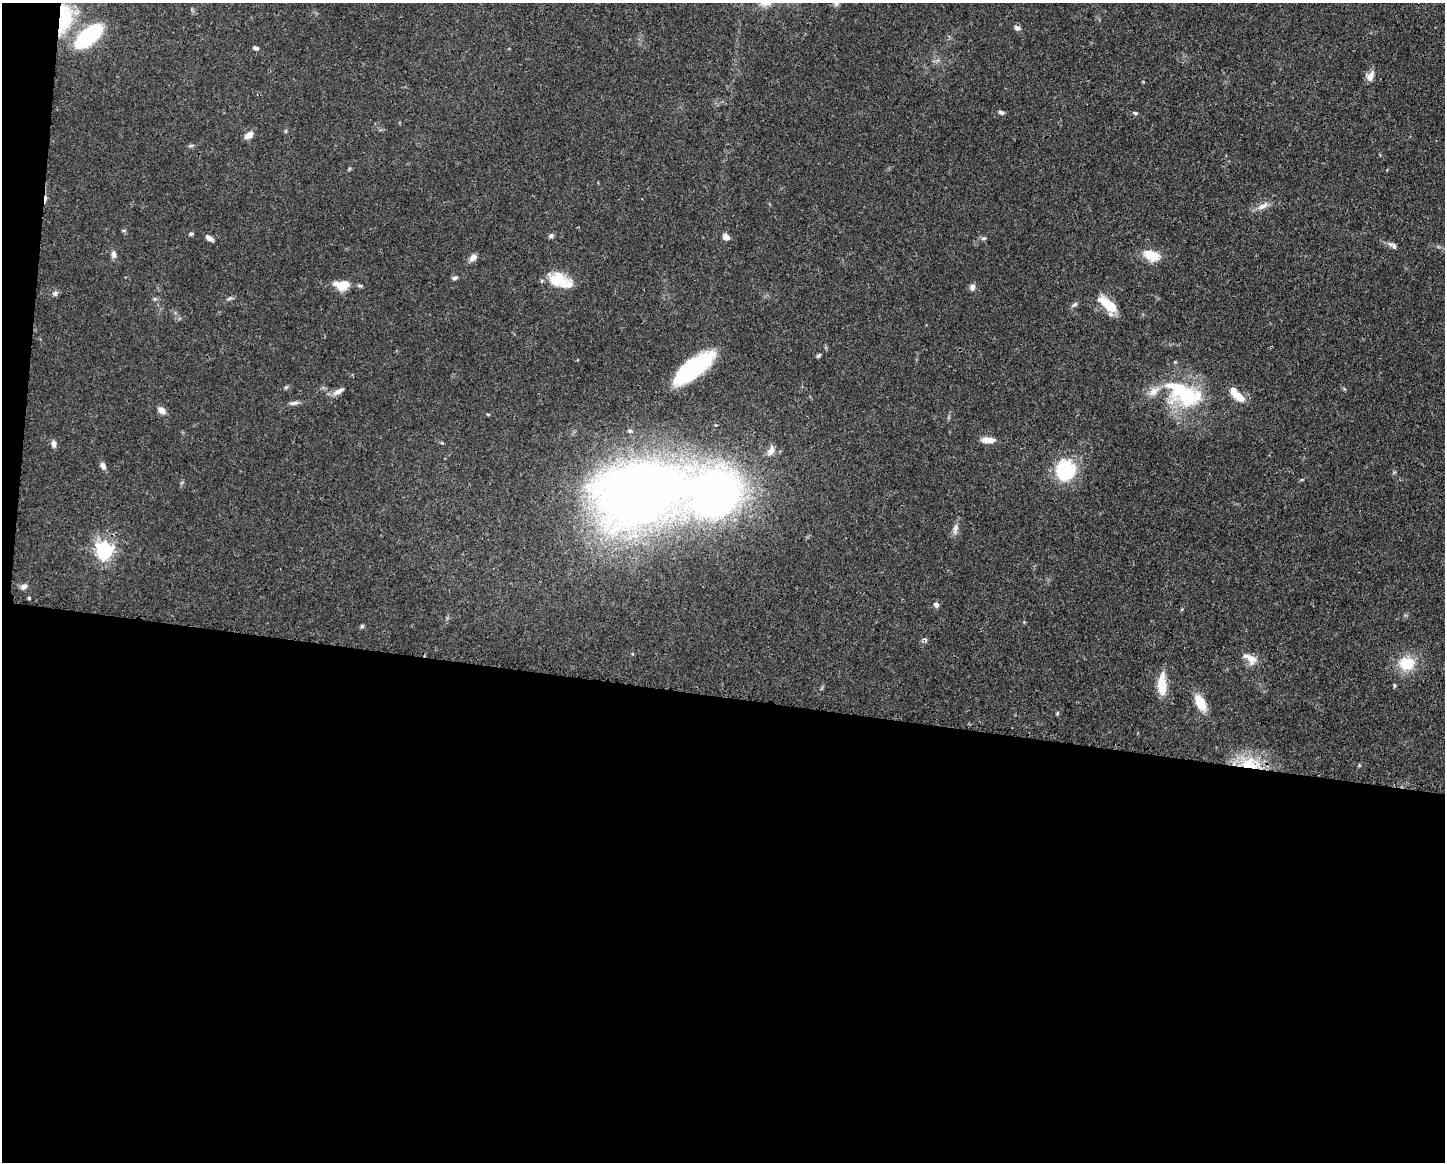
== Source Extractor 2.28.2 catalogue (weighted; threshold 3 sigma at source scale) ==
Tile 10 of 3 x 4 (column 1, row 4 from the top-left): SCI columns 115-1557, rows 7-1166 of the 4667 x 4651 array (HDU 1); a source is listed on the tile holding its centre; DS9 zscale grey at full resolution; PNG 1447 x 1164 px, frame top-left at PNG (2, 3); no overlay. Shown black and unused: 41% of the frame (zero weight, under 3 of 4 exposures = <1% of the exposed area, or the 3 px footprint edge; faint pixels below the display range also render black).
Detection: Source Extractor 2.28.2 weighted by HDU 2 'WHT'; one run over the whole footprint, this tile lists its part. Background 0.0413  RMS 0.0027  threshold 0.0123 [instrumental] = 3 sigma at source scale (4.5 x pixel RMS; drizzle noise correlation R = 1.50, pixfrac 1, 0.05/0.05 arcsec/px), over >= 5 px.
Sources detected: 65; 2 cosmic-ray / hot-pixel residue — not listed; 5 inside a brighter listed object's ellipse — not listed separately; the other 58 listed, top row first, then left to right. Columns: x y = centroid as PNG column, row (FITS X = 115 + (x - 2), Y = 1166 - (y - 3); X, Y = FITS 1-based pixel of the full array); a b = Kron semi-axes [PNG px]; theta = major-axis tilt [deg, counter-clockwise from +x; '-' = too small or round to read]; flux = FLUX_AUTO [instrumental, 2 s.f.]
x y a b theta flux
836 3 7 7 - 0.69
64 18 42 18 81 14
1017 28 7 6 - 0.96
88 36 24 11 39 31
256 48 7 5 -26 0.68
1370 76 15 8 68 1.8
1001 112 7 5 -16 0.63
1135 113 5 5 - 0.4
249 135 10 7 33 1.9
191 145 7 4 1 0.43
1262 206 18 7 24 1.9
191 234 5 4 - 0.48
551 236 7 5 53 0.59
726 237 7 6 - 1.7
209 238 9 5 -30 1.2
984 238 6 4 40 0.42
1394 247 8 6 -67 0.81
114 254 10 6 -77 1
1151 255 17 11 -17 5.8
473 258 10 7 41 1.3
455 278 8 5 18 0.58
558 279 22 16 -11 7.4
342 285 15 10 4 5.9
972 287 9 6 79 0.89
55 293 8 7 - 0.77
229 299 8 3 19 0.53
1074 304 9 4 39 0.62
1108 305 22 9 -39 7.7
818 356 5 4 - 0.47
693 368 43 14 38 27
338 391 14 6 30 1.7
1187 396 39 26 4 20
1239 397 13 8 -39 3.8
294 403 12 5 10 0.94
161 410 9 6 -47 1.7
716 425 4 3 - 0.29
630 431 6 5 - 0.48
988 440 15 6 -2 2.6
53 444 7 5 -83 1.2
771 450 12 8 62 1.8
103 466 9 6 -58 1.1
1065 470 23 21 64 15
716 494 40 36 35 150
639 495 61 41 13 350
955 529 15 6 72 1.4
104 550 7 7 - 87
24 586 10 6 13 0.96
29 598 4 4 - 0.29
936 605 7 6 - 0.77
362 626 5 5 - 0.39
1251 659 16 11 -48 2.7
1406 663 20 18 6 7.2
1162 685 23 8 -89 6.5
1394 685 6 3 -90 0.35
1200 703 19 10 -63 5.1
1057 713 5 4 - 0.29
1249 764 22 18 -2 10
1359 765 5 4 - 0.29
Overlapping masked pixels (flux is a lower limit): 2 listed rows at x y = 64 18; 1249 764
Isophote crosses this tile's border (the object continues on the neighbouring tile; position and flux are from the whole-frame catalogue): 1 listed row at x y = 836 3